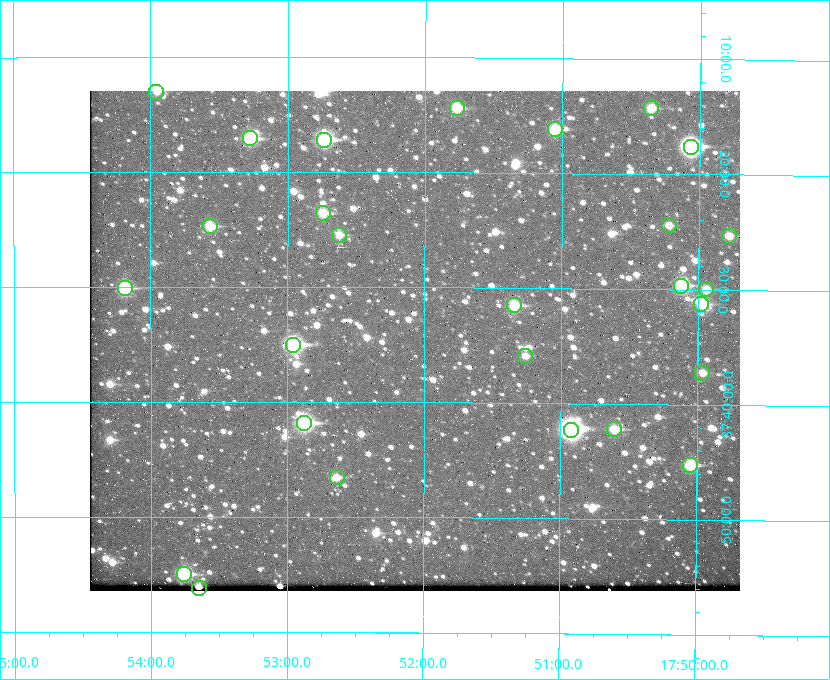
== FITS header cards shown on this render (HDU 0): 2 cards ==
NAXIS1  =                  650 / Width of table row in bytes
NAXIS2  =                  500 / Number of rows in table

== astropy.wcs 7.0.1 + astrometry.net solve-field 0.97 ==
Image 650 x 500 px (HDU 0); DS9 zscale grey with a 90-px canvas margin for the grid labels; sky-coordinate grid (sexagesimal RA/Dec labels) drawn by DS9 from the SOLVED WCS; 27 Tycho-2 reference stars matched to detected sources circled (green)
Header WCS: none
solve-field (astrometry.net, Tycho-2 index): SOLVED blind (the file carries no WCS)
Solved WCS: RA---TAN-SIP/DEC--TAN-SIP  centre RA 17:52:04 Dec +37:35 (268.02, +37.58 deg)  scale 5.21 arcsec/px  FOV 56.5' x 43.5'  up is +180 deg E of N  parity flipped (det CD > 0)
(file carries no celestial WCS; the grid is the blind solution)
Tycho-2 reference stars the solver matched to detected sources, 27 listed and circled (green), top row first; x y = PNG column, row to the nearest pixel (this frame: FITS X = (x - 90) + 1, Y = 500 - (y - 91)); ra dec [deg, ICRS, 3 dp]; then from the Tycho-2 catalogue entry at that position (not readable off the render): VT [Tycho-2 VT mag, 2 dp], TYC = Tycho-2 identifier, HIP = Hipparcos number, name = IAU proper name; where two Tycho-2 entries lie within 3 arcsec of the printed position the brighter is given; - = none
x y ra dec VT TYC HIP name
156 92 268.489 +37.217 11.29 2620-732-1 - -
457 108 267.943 +37.240 10.39 2620-505-1 - -
651 108 267.589 +37.238 11.09 2619-212-1 - -
555 129 267.764 +37.270 10.17 2620-784-1 - -
250 138 268.319 +37.285 9.88 2620-536-1 - -
324 140 268.183 +37.286 8.98 2620-786-1 87506 -
691 147 267.517 +37.293 8.96 2619-379-1 - -
323 213 268.186 +37.393 10.44 2620-175-1 - -
669 225 267.555 +37.408 11.50 2619-358-1 - -
210 226 268.392 +37.412 10.60 2620-800-1 - -
339 235 268.156 +37.424 11.25 2620-712-1 - -
729 236 267.445 +37.422 11.17 2619-451-1 - -
681 286 267.531 +37.495 10.07 2619-274-1 - -
125 288 268.547 +37.501 9.83 3089-1021-1 - -
706 289 267.485 +37.500 11.33 2619-40-1 - -
701 304 267.494 +37.522 10.35 3088-270-1 - -
514 305 267.836 +37.525 9.96 3089-889-1 - -
293 345 268.239 +37.584 8.64 3089-755-1 - -
525 356 267.815 +37.598 11.54 3089-1081-1 - -
702 373 267.491 +37.621 11.40 3088-1284-1 - -
304 423 268.219 +37.697 8.93 3089-671-1 - -
614 429 267.652 +37.703 11.04 3089-693-1 - -
571 430 267.730 +37.705 8.13 3089-1203-1 87349 -
690 465 267.512 +37.755 10.10 3089-2332-1 - -
337 477 268.159 +37.775 11.22 3089-2245-1 - -
184 574 268.439 +37.916 9.61 3089-2268-1 - -
199 588 268.412 +37.936 10.36 3089-2031-1 - -